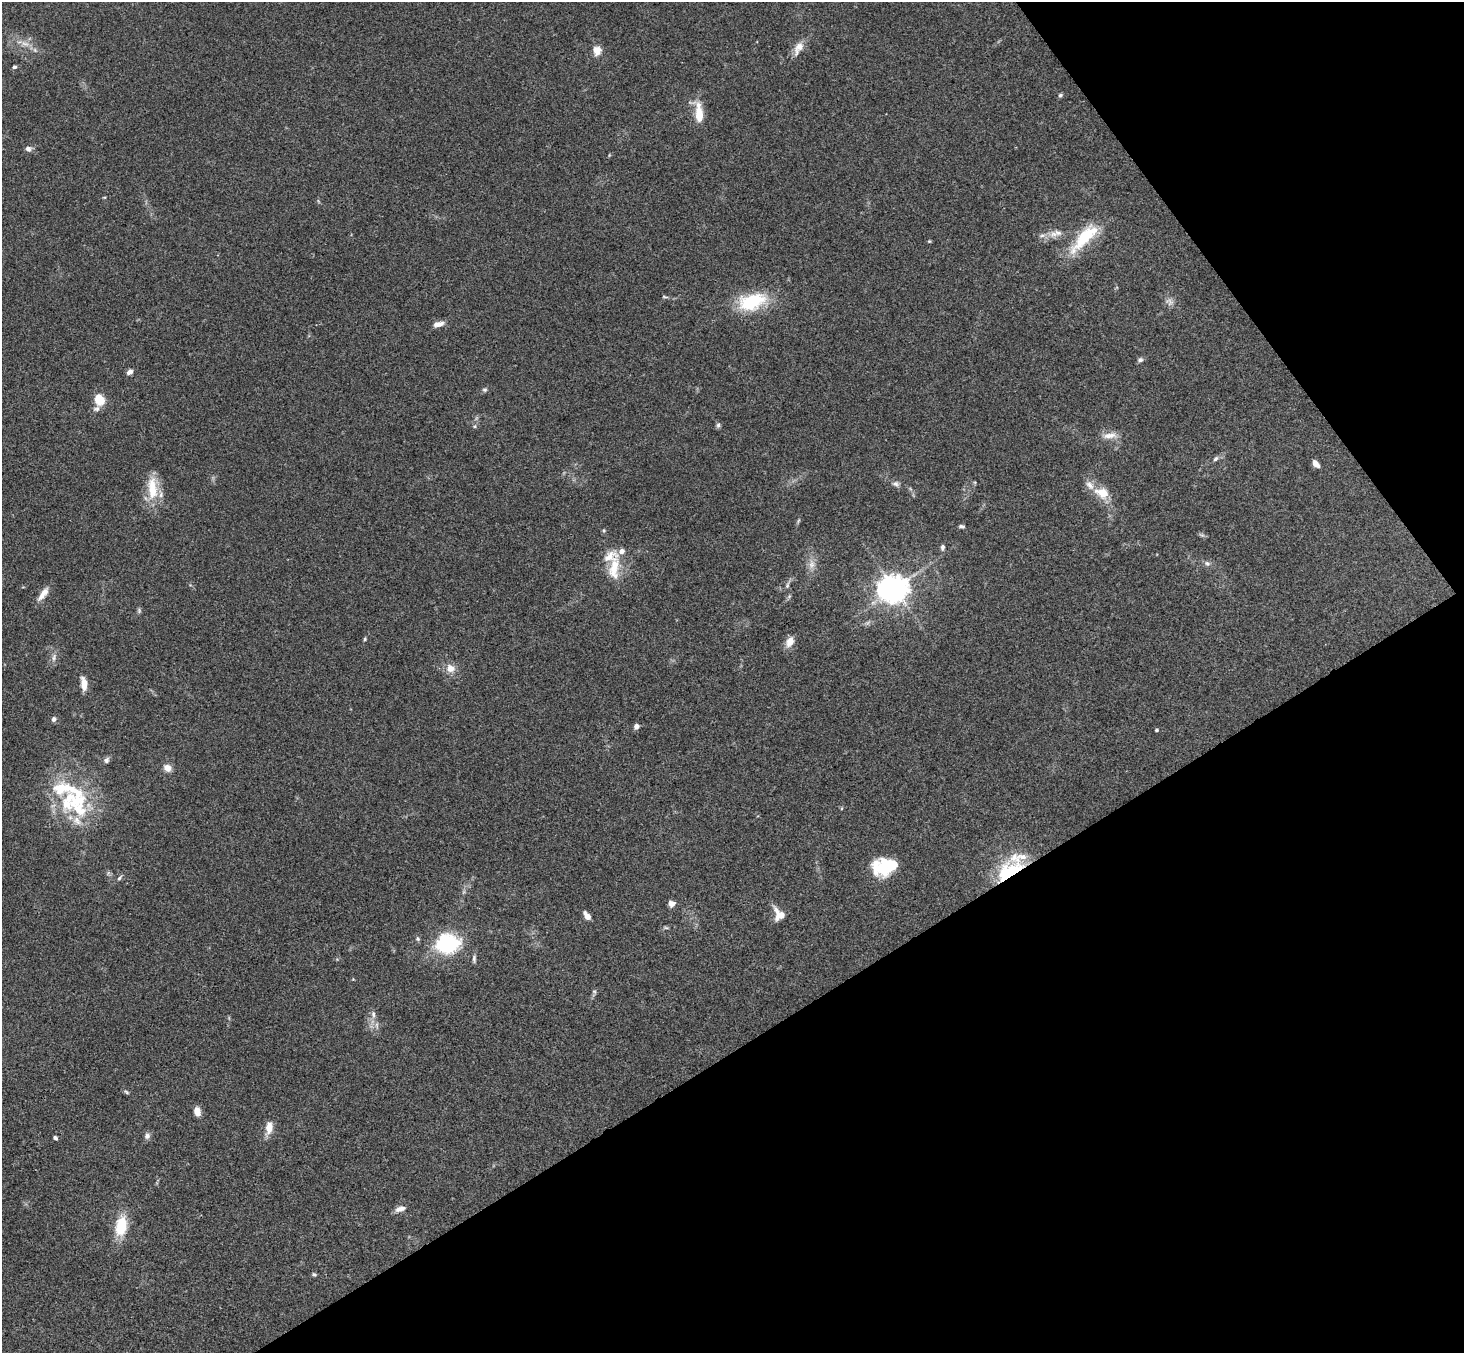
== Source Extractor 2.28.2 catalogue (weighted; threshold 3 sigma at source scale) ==
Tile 12 of 4 x 4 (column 4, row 3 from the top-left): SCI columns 4437-5898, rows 1682-3032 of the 5948 x 5929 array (HDU 1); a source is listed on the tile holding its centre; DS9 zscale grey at full resolution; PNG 1466 x 1355 px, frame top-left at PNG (2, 2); no overlay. Shown black and unused: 30% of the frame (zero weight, under 3 of 4 exposures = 6% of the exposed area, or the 3 px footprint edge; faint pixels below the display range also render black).
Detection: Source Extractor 2.28.2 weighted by HDU 2 'WHT'; one run over the whole footprint, this tile lists its part. Background 0.167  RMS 0.0073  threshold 0.0327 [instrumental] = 3 sigma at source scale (4.5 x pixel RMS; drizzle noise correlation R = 1.50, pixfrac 1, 0.05/0.05 arcsec/px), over >= 5 px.
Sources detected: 86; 1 too faint to see at this stretch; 3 inside a brighter object's white glare — not listed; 12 inside a brighter listed object's ellipse — not listed separately; the other 70 listed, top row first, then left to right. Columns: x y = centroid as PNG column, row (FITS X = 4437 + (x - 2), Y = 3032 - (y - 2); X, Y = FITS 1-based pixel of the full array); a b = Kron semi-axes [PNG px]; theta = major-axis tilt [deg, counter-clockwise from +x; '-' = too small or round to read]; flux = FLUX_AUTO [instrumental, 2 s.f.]
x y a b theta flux
25 44 14 6 -23 4.7
798 48 21 9 62 7.1
597 50 11 10 - 6.8
14 67 5 4 - 1.5
1060 95 6 5 - 1.2
699 114 26 10 -82 13
28 149 7 6 - 2.8
1054 234 13 9 7 5.8
1085 237 47 15 49 33
929 241 5 4 - 0.69
664 297 7 3 -9 1
752 302 37 20 16 38
438 324 14 6 13 4.5
1140 360 7 6 - 1.7
130 372 6 5 - 3.7
485 390 6 6 - 1.4
99 399 13 10 -63 13
718 425 8 5 72 1.6
475 426 5 3 - 0.97
1110 435 21 7 6 6.4
1216 459 8 5 40 1.8
1316 464 8 5 -49 5.1
896 484 8 6 -2 2.3
152 488 33 13 -87 21
1102 493 18 13 -23 13
798 521 6 4 71 1
961 526 6 4 -8 1.6
604 530 5 3 - 0.86
1202 535 5 5 - 1.3
942 547 8 5 85 1.8
1207 563 8 7 - 2.3
811 564 12 8 86 5
614 569 35 13 82 18
787 585 10 4 72 1.8
895 589 8 7 - 970
43 594 20 7 54 6.4
139 610 7 5 -89 1.3
365 639 5 4 - 0.86
790 642 14 9 62 6.5
54 657 11 6 76 3.1
451 668 11 9 -2 6.7
84 684 15 7 -83 7
54 719 6 5 - 2.2
636 726 6 5 - 3
1156 730 4 4 - 1.1
106 760 8 6 60 2.1
167 768 9 7 -26 5.7
61 788 27 18 9 26
77 801 27 16 21 29
77 821 15 10 -47 8
883 867 23 21 -63 28
1011 872 30 20 35 40
119 878 8 4 49 1.6
672 904 7 6 - 3.9
779 914 16 12 -57 9.5
587 916 9 5 -52 5.2
666 928 6 4 -19 0.97
418 939 6 5 - 1.3
447 943 21 17 4 61
474 959 11 5 90 1.8
594 992 6 5 - 1.2
373 1014 11 6 -85 3.1
126 1092 9 3 -34 1.1
197 1111 8 6 -77 7.5
269 1127 17 9 82 7.6
147 1136 7 7 - 2.6
55 1138 5 4 - 1.5
400 1209 14 6 17 4.2
121 1226 24 13 80 22
314 1274 6 4 -36 1.2
Overlapping masked pixels (flux is a lower limit): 1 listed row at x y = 1011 872